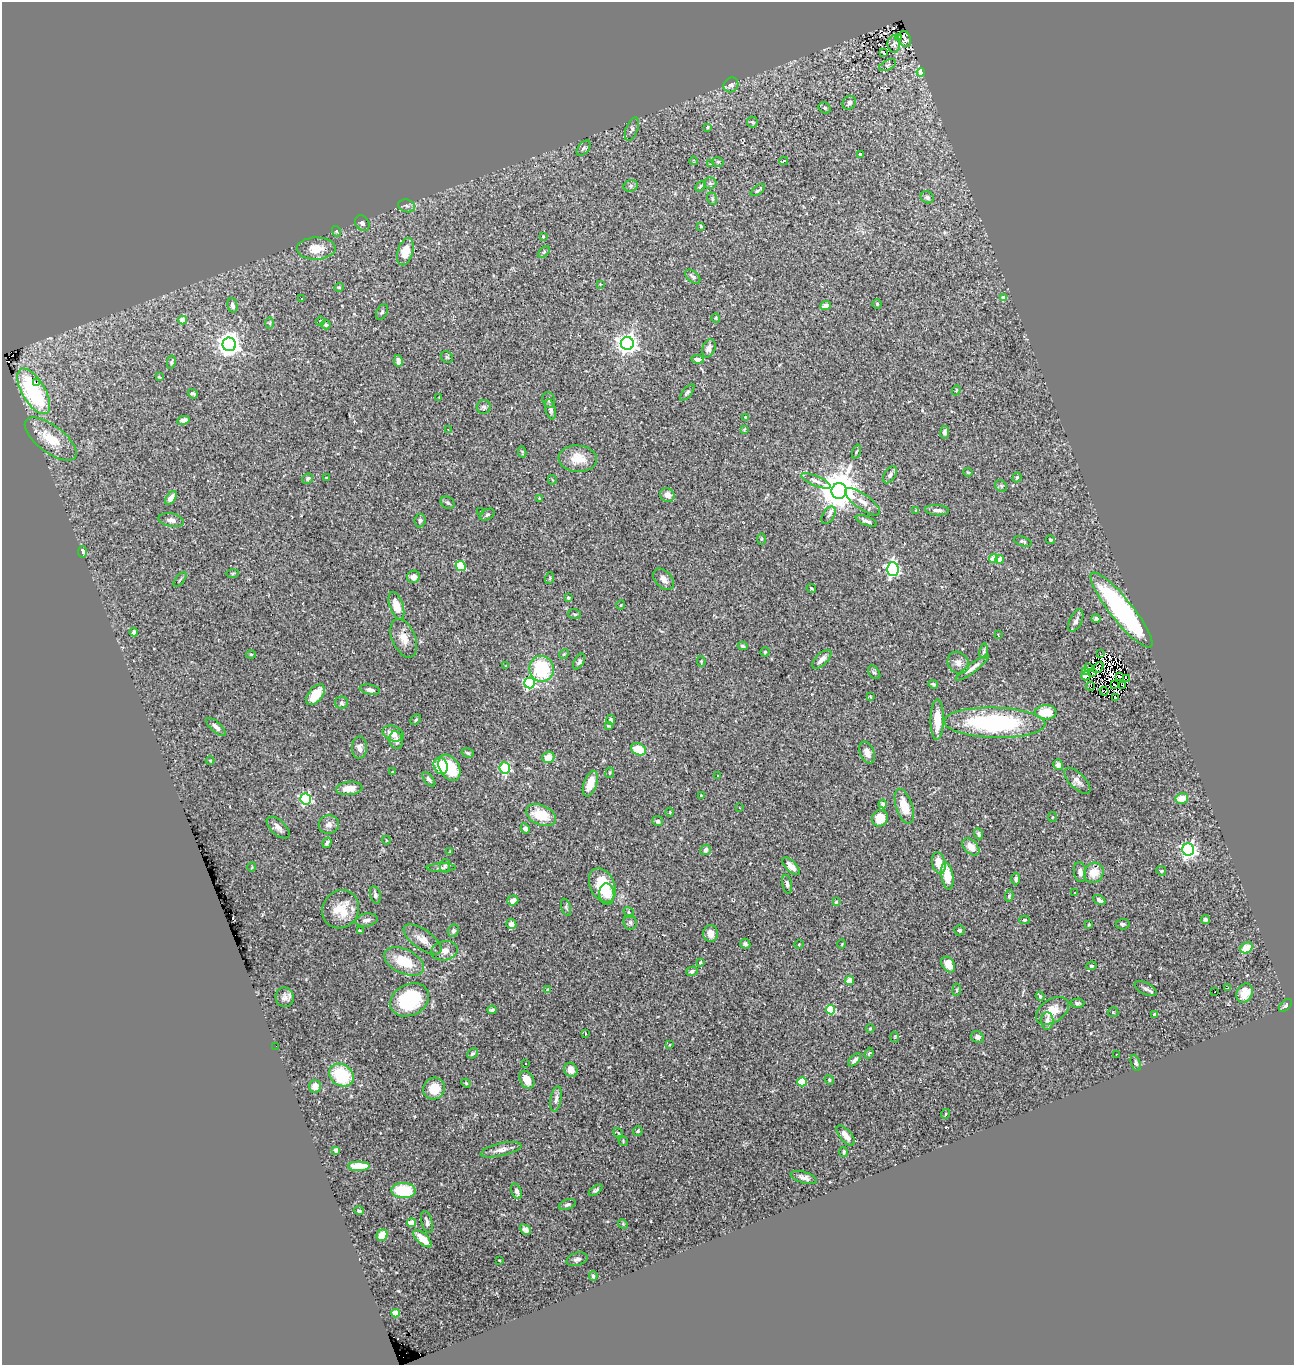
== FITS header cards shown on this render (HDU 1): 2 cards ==
NAXIS1  =                 1292
NAXIS2  =                 1363

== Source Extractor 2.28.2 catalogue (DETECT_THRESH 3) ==
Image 1292 x 1363 px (HDU 1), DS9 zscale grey, 1 PNG px = 1 image px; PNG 1296 x 1367 px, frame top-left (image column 1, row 1363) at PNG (2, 2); each listed source drawn as its Kron ellipse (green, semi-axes under 4 px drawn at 4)
Background 0.483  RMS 0.021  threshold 0.0636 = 3 sigma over >= 5 px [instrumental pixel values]
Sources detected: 312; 7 with non-positive FLUX_AUTO (blend fragments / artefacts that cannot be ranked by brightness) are neither listed nor drawn; the other 305 listed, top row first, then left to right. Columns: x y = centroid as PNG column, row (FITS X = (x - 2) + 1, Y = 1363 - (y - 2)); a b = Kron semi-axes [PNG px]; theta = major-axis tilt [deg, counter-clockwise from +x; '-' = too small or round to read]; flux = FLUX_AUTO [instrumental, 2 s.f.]
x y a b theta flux
898 37 4 3 - 6.1
905 39 8 6 -66 1.6
894 44 8 6 -89 3.8
884 53 3 3 - 1.4
888 65 9 5 27 3
921 72 4 4 - 25
731 85 8 7 - 5.2
849 103 7 6 - 4.5
825 108 6 5 - 2.6
752 122 5 5 - 2.1
708 127 3 3 - 1.4
632 129 12 6 68 3.7
584 148 9 5 52 3.6
860 154 4 4 - 2.2
694 161 4 2 - 0.94
784 161 4 2 - 3.1
718 162 6 5 - 2.7
711 164 3 3 - 0.87
710 183 6 6 - 2.8
631 186 7 5 22 3.3
700 186 6 3 46 1.9
758 190 8 3 36 2.5
927 197 7 6 - 5
712 199 6 4 -71 2.2
407 206 8 6 -17 4
362 223 8 6 -52 4
701 226 3 3 - 1.8
336 231 5 3 - 1.4
543 236 4 3 - 1.8
316 248 19 11 1 25
405 252 14 7 73 28
544 252 7 4 45 2.2
693 277 9 5 -41 4.1
600 284 3 3 - 0.94
339 287 4 4 - 1.5
1003 298 4 4 - 10
302 299 2 2 - 0.82
877 304 5 5 - 2
232 305 7 4 -79 4.3
825 306 5 4 - 5.5
382 312 8 5 61 3
716 318 5 4 - 1.6
183 320 4 4 - 28
320 321 5 3 - 1.2
270 323 6 4 90 1.9
326 325 5 4 - 3.5
627 343 6 6 - 930
229 344 7 6 - 1300
709 348 9 6 67 6.9
447 357 7 5 -43 2.3
698 359 6 4 -7 5.6
398 361 6 4 -78 8.7
171 362 6 4 79 2.5
159 377 4 3 - 1.3
36 383 3 3 - 40
956 390 5 4 - 1.5
34 391 25 11 -59 110
687 393 10 4 52 3.2
193 394 5 3 - 2.5
439 398 3 2 - 1.5
549 400 8 6 -71 4.2
484 407 7 7 - 4.2
550 409 10 5 -75 4.3
746 417 3 3 - 2.3
183 420 6 4 11 4.8
448 429 2 2 - 0.71
744 429 3 2 - 1.3
945 432 6 4 80 4.9
51 439 31 13 -37 38
522 452 5 4 - 1.8
856 452 7 3 71 1.8
578 459 19 13 -4 26
968 472 4 3 - 1.2
890 475 9 5 57 4.7
1017 477 5 4 - 1.9
326 478 4 2 - 1.2
308 479 5 5 - 3.7
552 480 5 3 - 1.5
816 481 16 5 -23 6.7
1001 486 6 5 - 2.4
839 491 8 7 - 4400
667 495 7 6 - 9
171 498 8 4 52 9.5
539 498 4 3 - 1.2
862 502 21 7 -36 14
448 503 7 5 -33 2.8
916 510 4 4 - 1.5
937 510 12 5 -3 6
480 511 2 2 - 0.87
487 515 8 5 30 3.1
829 515 9 5 58 4.3
171 520 13 6 -10 7.1
420 520 7 5 83 3.4
866 521 11 4 -20 5.4
761 539 5 4 - 1.5
1051 540 5 4 - 2.4
1023 541 9 4 -19 2.6
83 552 6 4 -81 4.9
993 559 4 4 - 23
1000 559 4 4 - 22
461 566 5 4 - 77
893 569 7 6 - 290
233 573 6 3 1 1.4
413 577 6 6 - 5.8
550 578 6 3 72 1.6
664 579 12 8 -47 7.7
180 580 9 2 50 1.8
811 588 5 3 - 1.7
568 597 3 3 - 2.5
621 605 4 3 - 0.97
396 606 14 6 -71 17
1121 610 47 11 -51 300
575 614 6 5 - 2.3
1096 619 4 4 - 4.2
1076 621 12 6 65 6.6
134 632 4 4 - 4.2
998 635 3 2 - 1.4
404 638 20 11 -67 16
743 646 5 3 - 2.1
984 651 8 4 81 2.7
765 652 4 4 - 1.6
1100 653 3 2 - 3.2
251 654 5 3 - 1.4
564 654 5 4 - 1.8
822 659 12 6 44 8.9
579 661 9 5 60 3.5
701 661 5 4 - 1.4
958 663 11 10 - 9.2
506 666 3 2 - 0.79
1098 667 6 2 54 0.91
972 668 20 4 37 8.8
1088 668 2 2 - 1.2
542 669 13 12 - 89
1085 671 3 2 - 1.7
874 672 7 5 -51 3.1
1092 673 4 2 - 2.3
1086 676 5 3 - 7.1
1119 676 3 2 - 2
1127 679 3 2 - 3.5
529 683 5 5 - 170
933 684 5 3 - 2.5
1115 685 3 2 - 2
1123 685 3 2 - 1.3
1090 686 4 2 - 2
370 690 10 5 -11 5.2
1104 691 4 2 - 0.13
315 695 12 7 51 33
870 697 3 3 - 1.4
1116 697 3 2 - 1.2
342 703 6 6 - 3
1046 712 11 7 -1 41
416 720 6 4 43 2
611 720 5 4 - 3.3
937 720 20 6 89 26
995 723 51 15 -1 220
609 726 4 3 - 1.6
216 727 12 5 -41 6
393 733 11 7 -20 15
396 740 9 6 -77 7.4
359 748 11 7 87 7.7
639 749 8 5 -22 41
867 752 11 7 -67 9.5
468 753 6 4 -17 2.1
548 757 6 5 - 17
210 761 4 4 - 1.4
1058 765 5 4 - 7.2
441 766 8 6 -66 33
449 768 14 9 -58 53
505 768 5 5 - 130
392 772 3 2 - 0.86
610 773 5 3 - 1.6
717 776 3 3 - 1.5
429 779 8 4 -50 3.5
1077 781 17 7 -45 8.5
590 784 13 6 70 24
349 788 13 6 6 16
701 795 3 3 - 0.94
1182 798 6 5 - 19
306 799 5 5 - 190
883 804 4 4 - 6.9
904 806 18 8 -72 26
739 808 3 2 - 4.5
670 812 4 3 - 1.1
541 815 16 10 -23 42
1053 817 5 3 - 1.2
880 818 8 8 - 25
658 821 5 5 - 3.4
329 825 10 9 - 8.1
278 828 14 7 -42 8
525 828 5 4 - 5.6
979 834 5 4 - 3.4
386 840 4 3 - 0.9
327 843 5 3 - 3.3
971 847 10 6 -45 15
705 850 5 5 - 5.9
1188 850 6 6 - 510
450 851 4 3 - 1.1
939 863 11 6 -76 22
445 866 7 5 88 2.7
791 866 11 5 -46 12
252 867 5 3 - 1.1
441 868 14 3 1 4.2
1161 871 5 4 - 1.7
1080 872 10 6 -81 7.2
1094 873 10 9 - 23
947 876 13 6 -80 28
1016 879 6 4 89 3.8
787 884 9 4 -78 4
602 885 18 12 -65 56
1075 892 2 2 - 1.4
607 894 11 7 -82 12
375 895 9 5 -75 4.4
1009 896 6 4 80 2
513 900 5 5 - 9.3
1099 900 7 4 -28 6.1
836 902 4 4 - 2.2
566 907 9 4 -74 3.1
341 909 20 18 55 36
629 912 6 4 -51 2.4
367 920 11 6 10 6.8
1024 920 5 4 - 2.4
1205 920 5 4 - 2.7
630 923 7 6 - 3.6
511 924 5 5 - 7
1123 924 7 5 4 2.6
1089 925 3 3 - 1.6
960 930 5 5 - 2.6
360 931 3 2 - 1.6
453 931 6 5 - 2.9
711 933 8 7 - 13
423 939 22 9 -35 15
745 944 5 5 - 3.1
799 944 5 3 - 1.1
842 944 5 3 - 0.98
1247 948 6 5 - 30
444 951 13 9 11 11
404 961 21 12 -26 46
700 962 3 3 - 2.1
948 965 8 6 -56 15
1091 966 5 4 - 2.3
692 971 5 4 - 3.9
849 980 4 4 - 12
1228 988 4 2 - 1.1
1146 989 12 5 -27 4.8
548 990 4 3 - 4.6
957 990 6 3 83 1.8
1215 992 3 2 - 2.6
1245 993 10 7 60 17
1040 996 4 3 - 3.6
285 997 10 9 - 7.2
410 1000 20 15 27 110
1077 1003 7 4 3 2.7
1285 1005 8 5 45 3.2
492 1010 4 3 - 2.8
831 1010 4 4 - 87
1052 1011 18 11 34 23
1113 1012 5 5 - 1.5
1155 1015 4 3 - 5.5
1047 1021 9 6 -88 7
870 1028 4 3 - 1.7
586 1034 3 3 - 1.7
895 1037 5 3 - 1.4
977 1037 6 5 - 6.1
669 1045 3 2 - 0.9
276 1046 2 2 - 2.6
869 1053 6 4 68 2
472 1054 6 4 43 2.6
1116 1054 3 2 - 1.4
855 1060 8 4 45 4.2
525 1063 3 3 - 1.5
1136 1063 8 4 -71 3
571 1070 7 6 - 9.9
341 1075 13 10 -35 82
527 1080 9 6 -60 16
829 1080 5 4 - 1.7
802 1082 4 4 - 55
466 1083 5 4 - 1.5
315 1086 6 6 - 11
434 1089 11 10 - 28
556 1099 13 5 80 6
945 1114 5 3 - 1.2
638 1131 5 4 - 2.1
618 1133 6 3 -55 1.7
846 1135 12 6 -50 16
623 1141 5 4 - 1.6
336 1150 4 4 - 5.1
501 1150 21 6 13 9.5
844 1152 5 4 - 2.4
359 1166 11 5 0 24
804 1178 13 5 -17 6.5
403 1190 12 7 -3 63
596 1190 8 4 37 3
517 1191 8 5 -66 5.7
567 1205 9 5 22 3.2
359 1211 5 4 - 2.8
427 1222 11 5 -76 4.9
412 1223 4 4 - 32
623 1224 5 4 - 1.3
525 1230 6 4 -42 6.7
382 1235 6 5 - 26
422 1239 11 5 -43 21
577 1259 11 6 18 4.6
499 1260 3 2 - 0.87
593 1276 5 3 - 3.5
395 1313 4 4 - 27
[7 non-positive-flux detections neither listed nor drawn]